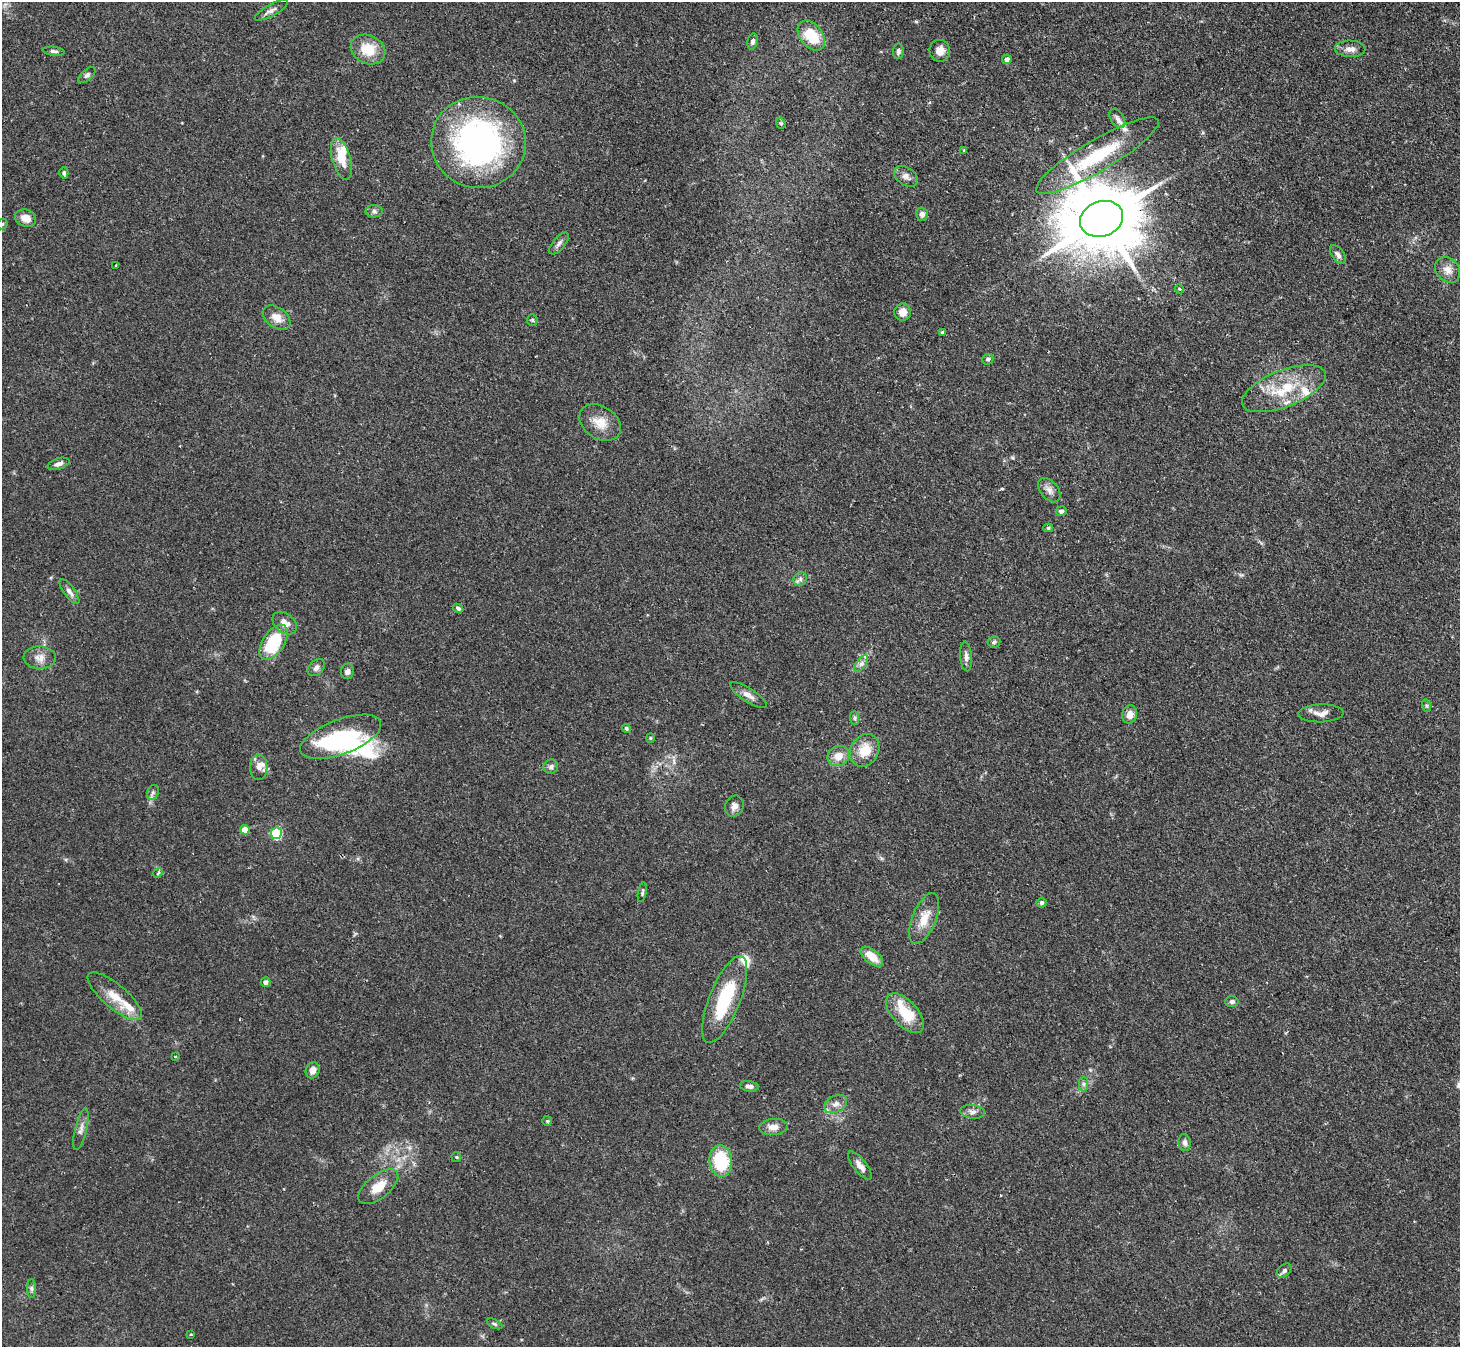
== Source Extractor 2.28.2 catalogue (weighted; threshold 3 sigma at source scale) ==
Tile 10 of 4 x 4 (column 2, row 3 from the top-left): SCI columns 1491-2948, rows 1517-2861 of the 5894 x 5862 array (HDU 1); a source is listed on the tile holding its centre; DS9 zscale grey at full resolution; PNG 1462 x 1349 px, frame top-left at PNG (2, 2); each listed source drawn as its Kron ellipse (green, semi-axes under 4 px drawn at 4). Shown black and unused: <1% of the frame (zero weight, under 2 of 3 exposures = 3% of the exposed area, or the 3 px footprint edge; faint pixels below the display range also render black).
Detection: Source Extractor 2.28.2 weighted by HDU 2 'WHT'; one run over the whole footprint, this tile lists its part. Background 0.0965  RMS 0.0064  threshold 0.0288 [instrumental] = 3 sigma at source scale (4.5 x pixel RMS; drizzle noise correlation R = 1.50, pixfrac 1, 0.05/0.05 arcsec/px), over >= 5 px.
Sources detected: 107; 4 inside a brighter object's white glare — neither listed nor drawn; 9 inside a brighter listed object's ellipse — not listed separately; the other 94 listed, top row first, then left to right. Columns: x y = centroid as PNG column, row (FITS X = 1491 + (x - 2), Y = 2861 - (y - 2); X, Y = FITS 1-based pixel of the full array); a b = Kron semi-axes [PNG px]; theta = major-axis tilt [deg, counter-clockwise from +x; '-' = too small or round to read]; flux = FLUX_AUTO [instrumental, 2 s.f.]
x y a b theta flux
271 10 18 5 29 2.9
811 36 17 11 -52 21
752 41 8 5 76 2.1
1350 49 15 8 -2 4.1
368 50 18 14 -26 15
54 51 11 4 -8 1.5
898 51 8 5 84 1.9
940 51 11 10 - 4.7
1007 59 5 4 - 2.9
87 75 10 5 42 1.7
1117 118 10 6 -58 2.5
781 123 6 4 -69 0.83
478 142 47 45 -13 180
964 150 3 3 - 0.49
1097 156 70 15 30 45
341 159 21 9 -74 13
64 173 5 4 - 1.4
906 176 13 9 -34 3.5
374 211 8 6 2 1.9
922 214 6 6 - 2.7
26 218 11 8 -16 6.4
1102 219 22 17 19 6800
2 224 6 4 47 0.84
559 243 13 6 51 2.4
1338 255 11 6 -55 2.4
116 265 3 2 - 0.66
1448 270 14 11 -50 5.6
1179 289 5 4 - 0.89
903 312 8 8 - 5.8
277 318 15 10 -36 6.2
532 320 6 5 - 0.98
942 332 3 3 - 1.7
988 359 6 5 - 1.2
1284 389 44 18 22 28
600 423 22 16 -34 10
59 464 11 5 18 2.5
1049 490 14 8 -50 3.7
1061 511 5 5 - 1.7
1048 528 5 4 - 0.88
800 579 7 6 - 1.7
69 592 15 5 -54 2.9
458 608 5 4 - 1.3
285 623 13 9 -38 5.5
273 642 20 10 56 35
994 642 6 5 - 1.2
966 656 15 6 -86 2.8
40 658 16 11 -3 5.4
861 664 10 5 54 2.2
316 668 10 7 45 2.5
347 671 8 6 75 2.1
748 695 21 7 -32 4
1427 706 6 4 -72 0.92
1321 713 23 9 2 4.7
1130 714 9 7 75 4.1
855 718 7 4 -89 1.2
626 728 4 4 - 1.3
341 737 43 17 20 48
650 738 4 4 - 0.63
865 750 17 14 61 13
838 756 11 10 - 6.7
259 767 13 8 90 4.5
551 767 7 7 - 1.5
153 792 7 5 71 1.5
734 806 11 9 65 3.5
245 830 4 4 - 12
276 833 5 5 - 63
158 873 5 4 - 0.96
642 892 10 3 79 1.1
1041 903 5 5 - 1.7
924 918 27 12 68 11
872 957 13 7 -39 9.8
266 982 5 4 - 2.3
115 996 34 12 -40 12
725 999 46 15 68 39
1232 1002 6 5 - 1.6
905 1013 24 12 -47 19
176 1056 3 2 - 0.71
313 1070 8 7 - 4
1084 1084 7 4 -89 1.3
749 1086 9 5 -8 2.2
836 1104 12 8 27 3.6
972 1112 12 6 -6 2.7
547 1121 5 5 - 0.77
773 1127 14 8 6 4.7
81 1129 21 5 76 3.3
1185 1143 8 6 -82 2
456 1157 5 5 - 0.74
721 1161 16 11 -83 35
860 1166 17 6 -51 4.1
378 1187 24 11 38 9.9
1284 1271 8 5 44 1.7
31 1288 9 4 -90 1.4
495 1324 8 4 -26 1
191 1334 3 2 - 0.54
Overlapping masked pixels (flux is a lower limit): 1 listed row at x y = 1102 219
Isophote crosses this tile's border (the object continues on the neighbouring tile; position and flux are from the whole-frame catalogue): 1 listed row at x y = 2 224